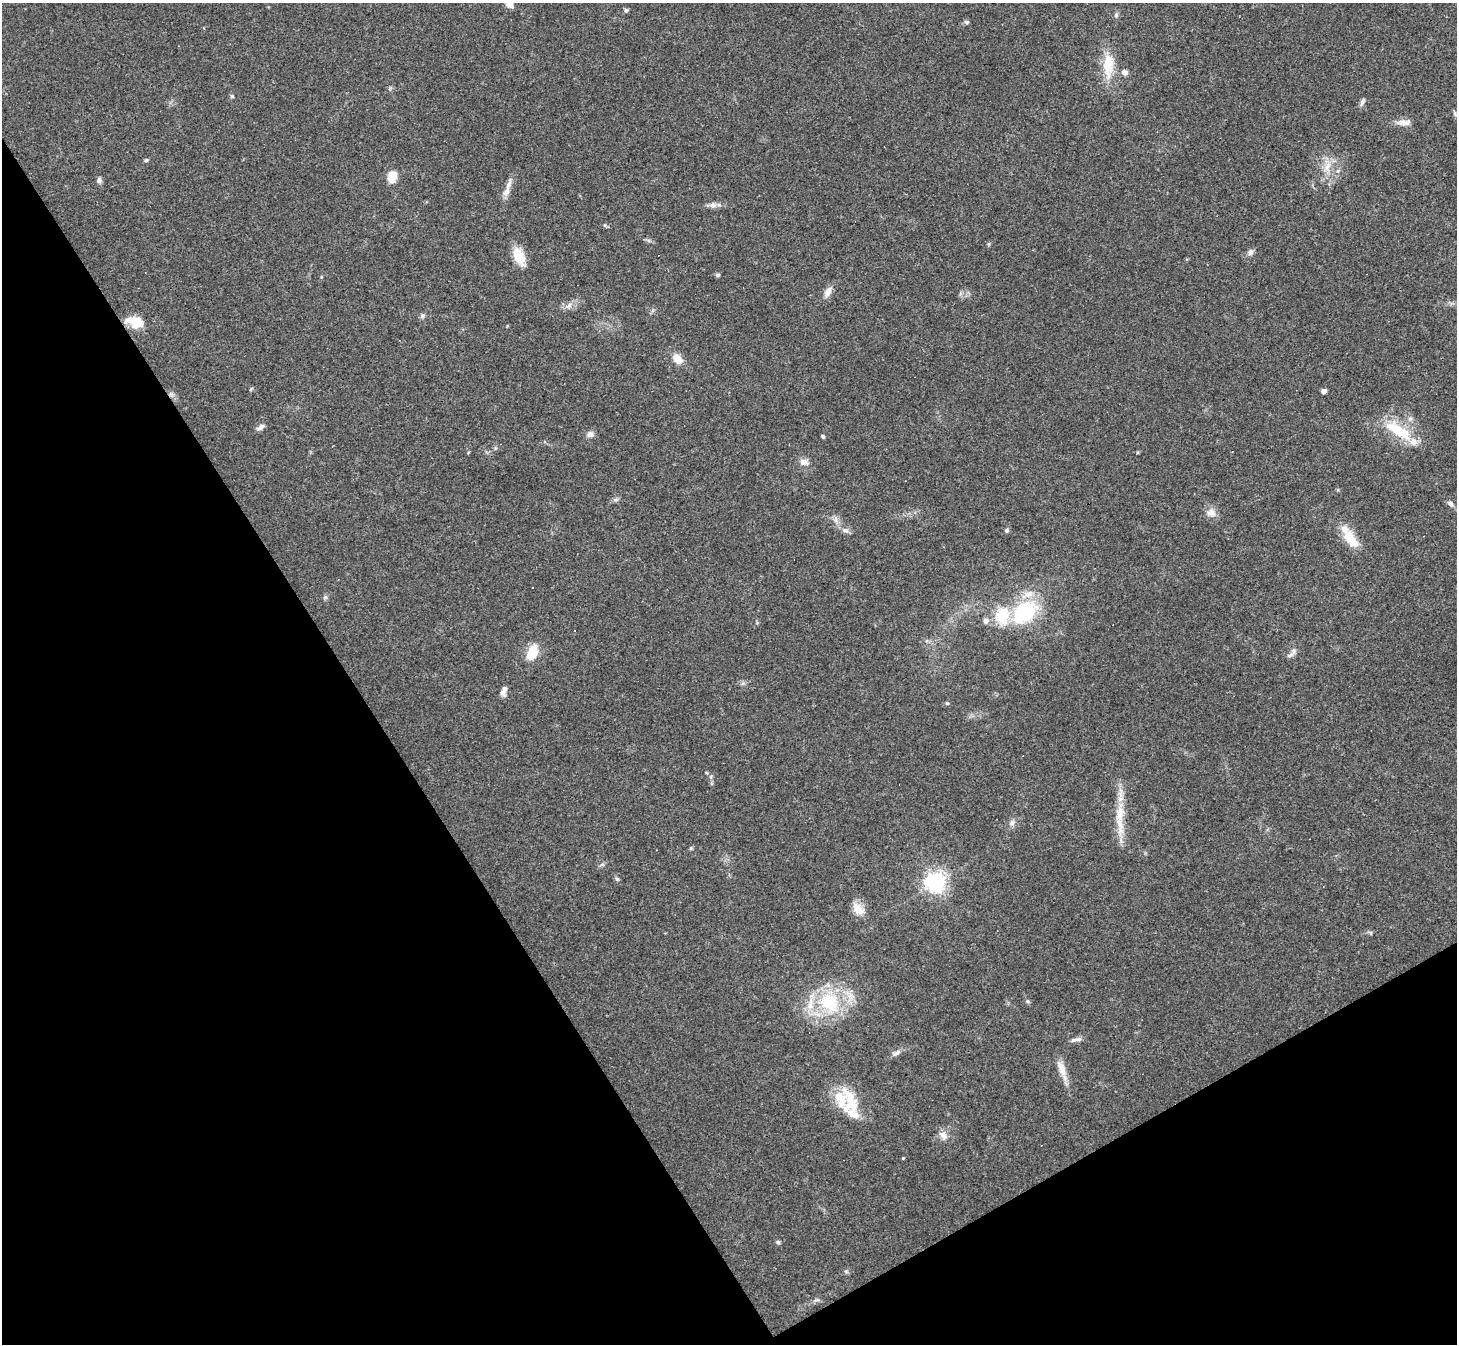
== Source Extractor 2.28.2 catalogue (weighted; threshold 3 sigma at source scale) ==
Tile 14 of 4 x 4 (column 2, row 4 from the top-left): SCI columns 1455-2909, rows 154-1495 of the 5818 x 5810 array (HDU 1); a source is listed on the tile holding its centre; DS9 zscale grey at full resolution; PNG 1459 x 1346 px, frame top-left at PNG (2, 3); no overlay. Shown black and unused: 31% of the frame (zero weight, under 3 of 4 exposures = <1% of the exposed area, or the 3 px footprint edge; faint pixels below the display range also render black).
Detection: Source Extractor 2.28.2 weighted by HDU 2 'WHT'; one run over the whole footprint, this tile lists its part. Background 0.0538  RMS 0.0051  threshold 0.0228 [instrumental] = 3 sigma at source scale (4.5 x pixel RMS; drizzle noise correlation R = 1.50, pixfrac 1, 0.05/0.05 arcsec/px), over >= 5 px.
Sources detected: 67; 7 inside a brighter listed object's ellipse — not listed separately; the other 60 listed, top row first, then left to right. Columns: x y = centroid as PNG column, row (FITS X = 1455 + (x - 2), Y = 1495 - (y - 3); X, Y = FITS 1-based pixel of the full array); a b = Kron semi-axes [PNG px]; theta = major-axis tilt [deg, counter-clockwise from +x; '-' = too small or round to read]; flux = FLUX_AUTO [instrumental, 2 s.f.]
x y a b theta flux
510 4 9 8 - 3.5
626 10 6 5 - 1
1116 15 6 6 - 0.99
967 22 7 5 -1 0.94
1108 64 32 12 87 14
1125 73 8 6 -4 2.1
232 96 5 4 - 0.69
1362 102 10 5 73 1.5
1455 114 8 4 -63 0.95
1404 122 21 8 4 3.7
146 160 6 4 41 0.72
1327 166 15 9 54 5.3
392 176 13 9 73 6.9
99 180 7 6 - 1.5
506 192 13 8 61 3.1
713 205 11 7 -5 2.2
1250 252 8 7 - 1.8
519 256 20 10 -66 11
717 275 6 5 - 0.82
828 292 14 8 62 3.4
569 306 11 6 45 2.4
422 316 7 6 - 1.2
136 322 19 11 -18 11
677 359 14 9 -48 5.7
251 389 6 3 70 0.57
1324 391 4 4 - 2.9
1410 418 7 6 - 1.5
261 427 10 6 38 2
1398 430 44 15 -32 19
590 434 8 7 - 2.3
823 436 5 4 - 0.74
804 462 11 8 3 3
616 500 7 5 8 1.2
1450 504 8 6 -46 1.6
1211 513 13 11 -2 3.7
845 530 9 6 -18 1.9
1006 530 6 6 - 0.92
1350 538 31 11 -57 13
325 597 7 5 45 0.97
1024 612 26 18 42 41
985 621 8 7 - 1.8
532 652 18 10 69 11
1290 655 13 5 31 1.9
504 691 12 6 73 2.9
947 703 5 5 - 0.64
1120 819 54 10 -89 13
1012 823 9 7 47 2.1
691 848 6 3 72 0.62
617 879 6 4 -43 0.81
935 883 7 7 - 300
858 909 19 11 -45 5.7
1027 1001 6 4 -71 0.71
829 1002 25 22 -30 32
1078 1039 11 6 13 1.9
896 1053 14 5 27 2.1
1061 1068 26 9 -66 5.9
841 1099 30 15 -71 13
943 1135 13 9 -53 3.5
903 1158 4 3 - 0.43
778 1242 6 5 - 0.86
Isophote crosses this tile's border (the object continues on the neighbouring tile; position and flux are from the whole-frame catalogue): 1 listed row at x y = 510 4